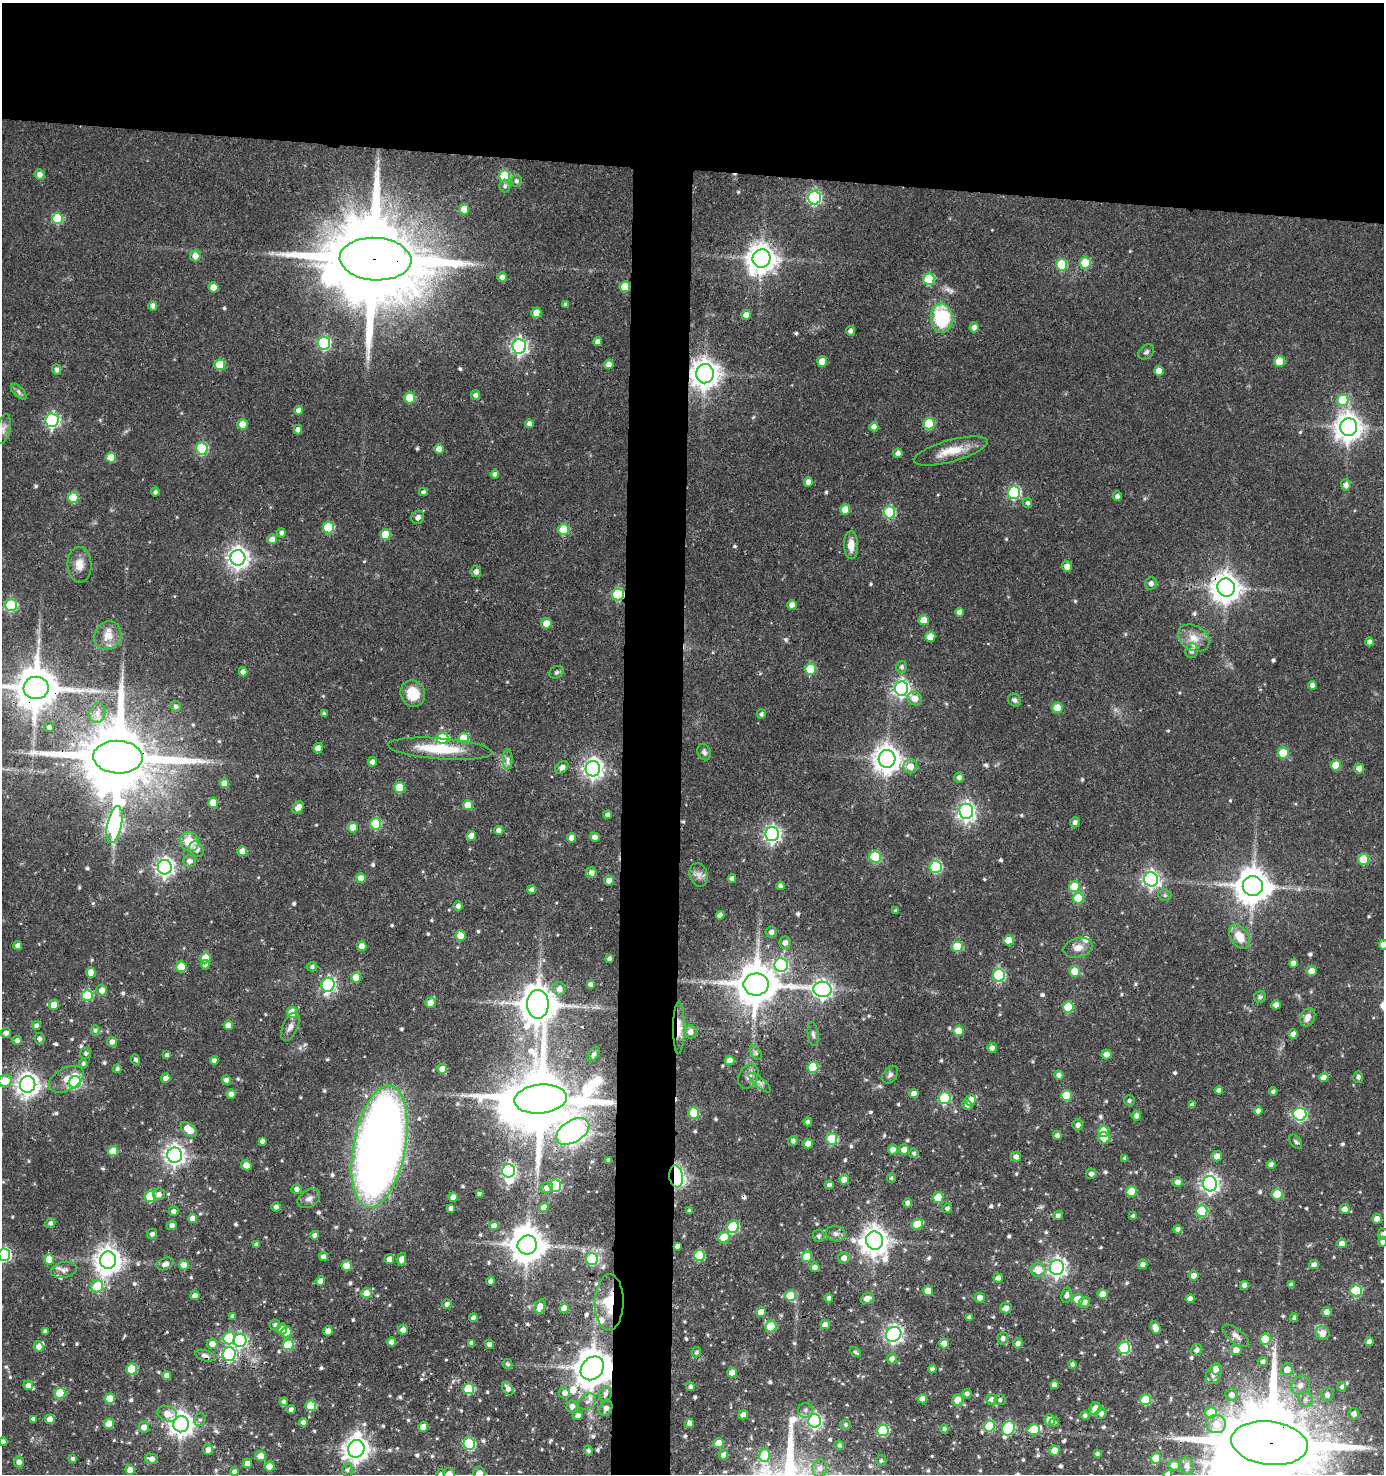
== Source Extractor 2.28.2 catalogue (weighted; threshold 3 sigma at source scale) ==
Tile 2 of 3 x 3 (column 2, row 1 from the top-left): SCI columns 1573-2954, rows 2946-4417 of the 4440 x 4417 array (HDU 1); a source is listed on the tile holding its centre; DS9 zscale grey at full resolution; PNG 1386 x 1476 px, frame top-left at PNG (2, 3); each listed source drawn as its Kron ellipse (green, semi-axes under 4 px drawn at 4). Shown black and unused: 15% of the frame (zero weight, under 3 of 4 exposures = <1% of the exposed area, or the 3 px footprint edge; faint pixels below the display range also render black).
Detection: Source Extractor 2.28.2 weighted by HDU 2 'WHT'; one run over the whole footprint, this tile lists its part. Background 0.102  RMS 0.0042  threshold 0.0191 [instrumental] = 3 sigma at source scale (4.5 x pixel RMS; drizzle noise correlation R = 1.50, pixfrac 1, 0.05/0.05 arcsec/px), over >= 5 px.
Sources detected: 687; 5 inside a brighter object's white glare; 1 cosmic-ray / hot-pixel residue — neither listed nor drawn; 9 inside a brighter listed object's ellipse — not listed separately; of the other 672, all 500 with FLUX_AUTO >= 0.898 (the completeness limit of this list) listed and drawn (172 fainter detections not listed), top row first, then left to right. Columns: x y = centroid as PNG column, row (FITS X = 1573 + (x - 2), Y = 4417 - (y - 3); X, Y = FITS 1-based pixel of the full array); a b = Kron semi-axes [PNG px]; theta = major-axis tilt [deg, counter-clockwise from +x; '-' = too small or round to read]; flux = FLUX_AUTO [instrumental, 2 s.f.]
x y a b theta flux
40 175 5 5 - 2.5
505 176 6 5 - 23
516 181 6 5 - 1.1
505 186 6 5 - 0.93
814 197 7 6 - 78
464 209 5 5 - 6.5
57 218 5 5 - 24
195 256 5 5 - 4.2
762 258 9 9 - 590
375 259 36 21 -3 9900
1085 263 5 5 - 19
1062 265 6 5 - 24
502 277 5 5 - 2
929 279 6 5 - 24
213 287 5 5 - 4.9
625 287 5 5 - 13
566 304 4 3 - 0.95
153 306 5 4 - 1.8
536 313 5 5 - 5.5
746 315 5 4 - 4
942 318 14 11 -87 31
974 327 5 4 - 2.2
851 331 5 4 - 1.7
598 342 4 4 - 2
324 343 6 6 - 52
519 346 7 7 - 140
1146 352 9 6 42 1.2
1279 361 5 5 - 12
822 362 5 5 - 6.3
609 364 5 4 - 3.5
220 365 5 5 - 16
57 370 5 4 - 1.6
1159 371 5 4 - 4.6
705 374 9 8 - 560
19 392 10 5 -46 1.2
476 395 5 4 - 1.7
410 398 5 5 - 14
1343 400 6 5 - 16
298 410 4 4 - 2.5
52 420 7 6 - 80
529 423 4 4 - 1.9
243 424 5 5 - 6.4
929 424 6 5 - 22
874 427 5 4 - 2.1
1349 427 9 8 - 480
3 429 15 7 77 2.1
298 430 4 4 - 2
202 449 6 5 - 34
439 449 4 4 - 3.5
951 451 38 11 15 9.7
898 453 5 4 - 2.4
111 457 5 5 - 9
495 474 4 4 - 1.6
808 482 5 4 - 3.1
1346 485 5 5 - 2.2
155 492 4 4 - 1.1
423 492 4 4 - 1
1014 493 6 6 - 51
1117 496 5 4 - 1.7
73 498 5 5 - 17
1028 503 5 4 - 1.1
845 509 5 5 - 5.7
889 512 6 6 - 33
418 517 7 6 - 1.9
328 528 6 5 - 26
564 530 5 5 - 19
281 533 5 4 - 1.4
385 534 5 5 - 11
272 539 5 5 - 4
851 545 14 7 -88 4.5
238 558 8 7 - 260
79 565 18 12 -87 5.1
1067 566 5 5 - 3
476 572 5 5 - 2.2
1151 583 6 5 - 1.6
1226 587 9 9 - 540
618 594 6 5 - 42
11 605 6 6 - 35
792 605 5 4 - 3.3
960 612 4 4 - 2.8
924 620 5 5 - 5.9
546 623 5 5 - 4.9
108 636 15 13 65 5.2
930 637 5 5 - 4.8
1194 638 17 12 -31 5.9
1370 642 4 4 - 2.2
1192 651 7 6 - 2.2
902 667 6 5 - 1.3
810 669 5 5 - 19
243 672 5 4 - 2.4
557 672 7 6 - 1
1312 685 4 4 - 2.3
36 688 12 11 - 1700
902 688 7 6 - 140
413 694 13 12 - 11
915 698 7 6 - 4.9
1014 700 7 6 - 1.3
176 706 5 5 - 1.3
1057 708 5 5 - 9.5
97 713 10 8 82 2.8
324 714 4 3 - 1
761 714 5 4 - 1.1
49 727 5 5 - 1.5
443 738 6 5 - 22
464 738 5 5 - 13
318 748 5 4 - 4.3
440 749 52 10 -4 19
704 752 8 6 -65 1.3
1283 753 5 5 - 17
118 757 25 16 -3 5700
508 759 10 4 89 1.4
887 759 9 8 - 490
372 762 5 4 - 1.7
1336 765 5 5 - 9.6
910 766 7 7 - 5.2
562 767 7 5 39 2.1
1359 768 5 5 - 2.9
593 769 8 7 - 220
959 778 5 5 - 1.7
224 783 5 5 - 4.2
399 787 5 5 - 13
213 803 5 5 - 8.6
468 805 5 5 - 6.5
298 807 7 5 49 3.6
966 811 7 7 - 170
608 815 4 4 - 1.8
1075 822 5 5 - 1.7
376 824 5 5 - 25
115 825 18 7 79 150
353 827 5 5 - 6.8
499 830 4 4 - 3
772 834 7 7 - 130
471 836 5 5 - 4.4
595 837 5 4 - 2.6
572 838 5 4 - 3.2
189 842 10 9 - 9.1
197 849 8 6 -53 2.8
242 851 5 5 - 4.1
875 857 6 5 - 25
1364 859 5 5 - 17
189 861 6 6 - 2.2
165 867 7 7 - 180
936 867 6 6 - 41
591 873 5 5 - 2.4
699 875 12 8 -72 2.4
361 878 5 5 - 3.5
732 878 4 4 - 1.8
1151 879 7 7 - 140
609 881 5 5 - 3.4
780 886 4 4 - 1.3
1253 886 10 10 - 910
1074 887 5 5 - 13
532 890 4 4 - 2.1
1165 895 6 5 - 1
1078 898 5 5 - 17
458 906 5 4 - 1.8
896 911 4 4 - 1.2
720 915 4 4 - 2.1
771 932 5 5 - 1.8
460 936 5 5 - 7
1239 937 13 8 -57 7.3
1009 940 5 5 - 11
785 943 6 5 - 2.2
1383 945 5 4 - 4.5
18 946 4 4 - 2.7
362 946 5 5 - 5.7
957 947 5 5 - 14
1078 948 15 9 14 3.9
206 958 5 5 - 12
609 959 4 4 - 1.3
1293 963 4 4 - 2.5
205 965 4 4 - 2
781 965 7 6 - 67
181 967 5 5 - 12
312 967 5 5 - 1.1
1074 971 5 5 - 7.2
1312 971 5 5 - 4.1
91 972 5 5 - 5.7
999 975 6 6 - 44
356 977 5 5 - 5.8
590 984 4 4 - 1.4
756 984 12 11 - 1500
328 985 7 6 - 72
559 989 6 6 - 2.5
823 989 9 7 -10 160
102 990 5 5 - 3.2
87 995 5 5 - 25
1260 997 6 5 - 0.91
430 1003 5 5 - 3.2
538 1004 14 11 -90 1200
54 1005 5 5 - 5.8
1276 1005 4 4 - 2.9
1068 1007 5 5 - 19
292 1013 5 5 - 12
1308 1017 10 7 63 3
228 1025 5 5 - 4
36 1026 4 4 - 1.5
290 1027 15 7 65 2.3
679 1028 26 5 90 4.3
95 1030 5 5 - 1
958 1031 5 5 - 8
691 1032 6 6 - 2.5
6 1033 5 5 - 1.7
813 1034 12 5 -83 1.4
1293 1034 4 4 - 2.5
39 1039 6 5 - 1.5
17 1040 5 4 - 1.6
112 1042 5 5 - 2.4
992 1048 5 4 - 2
85 1053 5 5 - 0.9
756 1053 8 4 -59 0.94
594 1054 8 5 60 1.1
1107 1054 5 5 - 3.2
167 1055 4 4 - 1.3
136 1060 5 4 - 1.2
214 1060 4 4 - 2
730 1060 5 4 - 3.9
83 1064 4 4 - 0.94
813 1067 5 5 - 20
117 1069 4 4 - 1
442 1069 5 5 - 3.5
890 1075 10 6 54 1.5
1059 1075 4 4 - 1.9
748 1076 13 9 63 2.9
1358 1077 5 5 - 1.2
166 1078 5 4 - 2.9
1324 1078 4 4 - 3.2
66 1079 19 11 28 5.4
226 1080 4 4 - 1.7
5 1081 7 6 - 8
75 1082 6 6 - 35
760 1083 14 5 -40 1.7
28 1084 8 7 - 320
1219 1090 4 4 - 1.6
1273 1091 4 4 - 1.1
231 1094 4 4 - 2.3
914 1094 5 4 - 3.7
1067 1095 5 5 - 16
945 1098 6 5 - 35
540 1099 26 14 5 4100
971 1100 6 5 - 5.2
1129 1101 5 5 - 1.1
967 1105 5 4 - 1.4
1192 1105 4 4 - 1.4
1258 1111 4 4 - 2
694 1113 5 5 - 19
1300 1114 6 6 - 65
1136 1115 5 4 - 2
808 1122 4 4 - 1.6
1078 1125 5 5 - 1.9
189 1130 9 5 -38 8.4
573 1131 18 11 31 350
1104 1131 5 5 - 13
1057 1135 4 4 - 1.6
1104 1138 6 6 - 4.3
832 1139 5 5 - 24
262 1141 4 4 - 1.6
793 1141 5 4 - 1.6
1296 1142 8 5 -51 0.92
808 1144 5 5 - 3.7
379 1147 62 26 79 490
893 1149 5 5 - 2.6
904 1150 5 5 - 3.4
113 1151 5 5 - 10
914 1153 5 4 - 1.1
175 1155 7 7 - 230
1217 1156 5 5 - 3
1016 1157 5 5 - 1.8
1125 1158 4 3 - 1
609 1160 4 4 - 1.3
246 1165 5 5 - 4.8
1271 1165 4 4 - 3.2
509 1171 6 6 - 95
1091 1174 5 5 - 1.5
676 1176 11 7 -82 95
891 1178 5 4 - 0.92
844 1179 5 5 - 4.1
1178 1182 5 5 - 2.3
1210 1184 7 7 - 170
829 1185 4 4 - 1.5
555 1186 6 6 - 35
547 1188 6 5 - 2.8
297 1189 5 5 - 2
1131 1191 5 5 - 12
159 1194 6 6 - 2.1
479 1194 3 3 - 0.94
1277 1194 5 5 - 14
150 1197 5 5 - 26
453 1197 4 4 - 3.6
309 1198 12 8 33 2.5
938 1198 5 5 - 11
907 1203 4 4 - 1.8
276 1207 4 4 - 1.7
544 1207 5 4 - 3.2
451 1208 4 4 - 1.6
947 1208 5 4 - 1.1
1345 1209 5 5 - 3.1
174 1211 5 4 - 1.7
690 1211 4 4 - 1
1202 1211 5 5 - 20
1058 1216 5 4 - 1.5
1133 1216 4 3 - 0.94
193 1218 4 4 - 4.3
1377 1219 5 4 - 4.1
50 1223 5 5 - 1.3
917 1224 6 5 - 11
172 1225 5 4 - 2.1
494 1226 4 4 - 2.3
733 1227 6 5 - 32
1178 1229 4 4 - 1.8
152 1234 5 5 - 1.4
836 1234 9 7 -10 1.9
1383 1234 6 5 - 1.3
315 1235 4 4 - 2.1
819 1236 6 6 - 1
724 1237 6 5 - 14
875 1241 9 8 - 520
1383 1242 5 4 - 1.5
1342 1243 5 5 - 2.7
257 1244 4 4 - 1
527 1245 10 9 - 930
678 1246 4 4 - 1.5
4 1255 6 6 - 64
699 1255 5 5 - 27
323 1256 4 4 - 2.5
807 1257 5 5 - 14
844 1258 5 5 - 2.6
49 1259 5 5 - 6.6
389 1259 5 5 - 2.4
402 1259 6 4 78 2.8
592 1259 6 6 - 30
108 1260 8 8 - 460
165 1264 8 5 24 2.3
1143 1264 5 4 - 2.1
184 1265 5 5 - 5.8
1314 1265 5 4 - 1.9
346 1266 5 5 - 6.4
815 1267 5 4 - 2.7
1057 1267 7 7 - 180
64 1270 13 7 10 2.3
1038 1270 7 7 - 6.4
1194 1276 5 5 - 3.3
998 1278 4 4 - 3.2
320 1281 5 4 - 3.7
491 1281 4 4 - 2.2
1244 1285 4 4 - 2.4
1291 1285 4 4 - 1.5
97 1286 6 6 - 15
928 1291 5 5 - 4.7
1356 1291 6 5 - 30
366 1293 5 5 - 6
1103 1294 5 5 - 4.1
1067 1295 8 5 79 1.7
195 1296 4 4 - 3.4
791 1296 5 5 - 14
829 1298 4 4 - 1.4
980 1298 5 5 - 2.6
867 1299 7 5 20 3.2
1078 1299 5 5 - 9.7
1190 1299 4 4 - 2.7
609 1302 28 14 89 13
1085 1302 5 5 - 1.8
447 1304 5 4 - 1.8
540 1306 7 5 75 3.5
564 1308 5 5 - 4.9
1006 1308 6 5 - 2.7
761 1312 5 5 - 4
1327 1312 5 5 - 3.6
232 1316 4 4 - 0.96
969 1317 4 4 - 1.1
473 1318 4 4 - 2.1
1294 1318 4 4 - 0.9
275 1325 5 5 - 1.4
825 1325 5 4 - 3.1
771 1327 6 5 - 18
1156 1328 6 4 -73 4.7
282 1329 5 5 - 3.1
403 1330 5 5 - 2.4
328 1331 4 4 - 3.9
45 1332 4 4 - 1.3
286 1332 5 5 - 11
1323 1333 7 6 - 3.9
894 1334 8 7 - 150
1236 1336 16 7 -38 2.3
229 1338 6 6 - 22
1003 1338 6 5 - 1.9
1265 1339 5 5 - 14
240 1340 7 6 - 64
1369 1341 4 4 - 2.3
391 1342 4 4 - 2.5
472 1343 4 4 - 1.9
944 1343 5 5 - 4.4
1018 1343 5 5 - 1.8
212 1344 5 5 - 3.7
489 1344 5 4 - 1.9
288 1345 5 5 - 19
39 1347 5 4 - 3
1124 1348 6 6 - 40
1197 1350 6 5 - 1.6
1236 1350 5 5 - 3.4
696 1352 5 4 - 0.98
855 1352 6 3 -35 1
229 1354 7 6 - 74
205 1356 10 5 -18 1.5
892 1359 5 5 - 2.1
1263 1362 5 4 - 1.3
507 1364 5 5 - 1.1
1072 1364 4 4 - 1.1
592 1368 13 10 48 1100
132 1369 5 5 - 20
932 1369 4 4 - 1.5
1216 1369 5 5 - 2.9
1287 1369 6 6 - 3.6
732 1373 5 5 - 3.9
1214 1374 10 7 61 2.1
167 1375 5 4 - 2.2
28 1385 5 5 - 3
1054 1385 4 4 - 2.6
1300 1385 10 8 55 2.6
691 1386 4 4 - 1.3
1342 1387 5 4 - 0.95
469 1389 5 5 - 23
508 1389 7 5 -56 2.4
60 1393 5 5 - 16
565 1393 5 5 - 2.6
606 1394 8 6 66 1.7
967 1394 4 4 - 1.6
1232 1395 6 6 - 2.2
1327 1395 7 6 - 1.8
110 1399 5 5 - 11
922 1399 4 4 - 3.8
991 1399 5 5 - 1.7
1305 1399 7 7 - 1.7
958 1400 6 5 - 6.5
1000 1400 5 5 - 1.1
1146 1400 5 5 - 16
284 1402 4 4 - 1.3
587 1402 10 7 38 2.3
311 1406 5 5 - 15
572 1407 6 5 - 2.2
606 1408 8 6 62 2.3
1095 1408 6 5 - 4.8
291 1409 4 4 - 1.9
805 1410 7 7 - 1.5
1101 1413 5 5 - 1.8
1211 1413 6 5 - 13
167 1414 10 7 -22 4.8
1354 1414 6 5 - 2.1
578 1415 5 4 - 1.9
743 1415 5 4 - 3
1085 1415 5 4 - 0.97
33 1419 4 4 - 1.2
50 1419 5 4 - 4.3
200 1420 6 5 - 0.96
1049 1420 6 5 - 3.7
814 1421 6 6 - 93
303 1422 4 4 - 2.5
1054 1422 5 4 - 1
690 1423 5 4 - 3.2
109 1424 5 5 - 6.2
181 1424 8 7 - 340
1216 1424 9 9 - 5.3
845 1425 5 5 - 0.9
989 1426 5 5 - 18
144 1427 5 5 - 3.4
423 1427 5 4 - 4.2
1009 1428 7 6 - 36
944 1429 4 4 - 1.1
1034 1429 6 5 - 12
883 1431 6 5 - 29
3 1442 4 4 - 1.5
469 1443 6 6 - 39
718 1443 5 5 - 5.4
1269 1443 38 21 -7 10000
839 1445 5 4 - 0.9
356 1449 9 8 - 400
208 1450 5 5 - 2.6
588 1451 5 4 - 1.2
1055 1451 5 5 - 5.2
1097 1454 4 3 - 1
723 1455 5 4 - 2.2
764 1455 6 5 - 15
261 1456 5 5 - 5.5
1156 1458 5 5 - 10
73 1459 4 4 - 1.2
151 1459 6 5 - 2.5
881 1461 6 5 - 0.94
19 1462 5 5 - 2.6
247 1463 5 4 - 2.6
1174 1465 6 5 - 2.7
270 1466 5 5 - 8.7
1187 1466 8 7 - 1.6
820 1468 9 7 80 2.2
130 1470 5 4 - 4.6
347 1470 7 5 90 1.1
234 1472 4 4 - 1.9
479 1473 6 6 - 4
440 1474 5 4 - 1.1
449 1474 6 5 - 3.6
1168 1474 4 4 - 2.2
Overlapping masked pixels (flux is a lower limit): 18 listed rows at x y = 375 259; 625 287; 705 374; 1226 587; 618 594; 36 688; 118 757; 538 1004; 679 1028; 540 1099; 573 1131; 379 1147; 676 1176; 555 1186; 609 1302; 894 1334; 592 1368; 1269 1443
Isophote crosses this tile's border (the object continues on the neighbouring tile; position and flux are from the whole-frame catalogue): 12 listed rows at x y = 36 688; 1383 945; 5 1081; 1383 1234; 1383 1242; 4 1255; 3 1442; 1269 1443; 479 1473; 440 1474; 449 1474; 1168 1474